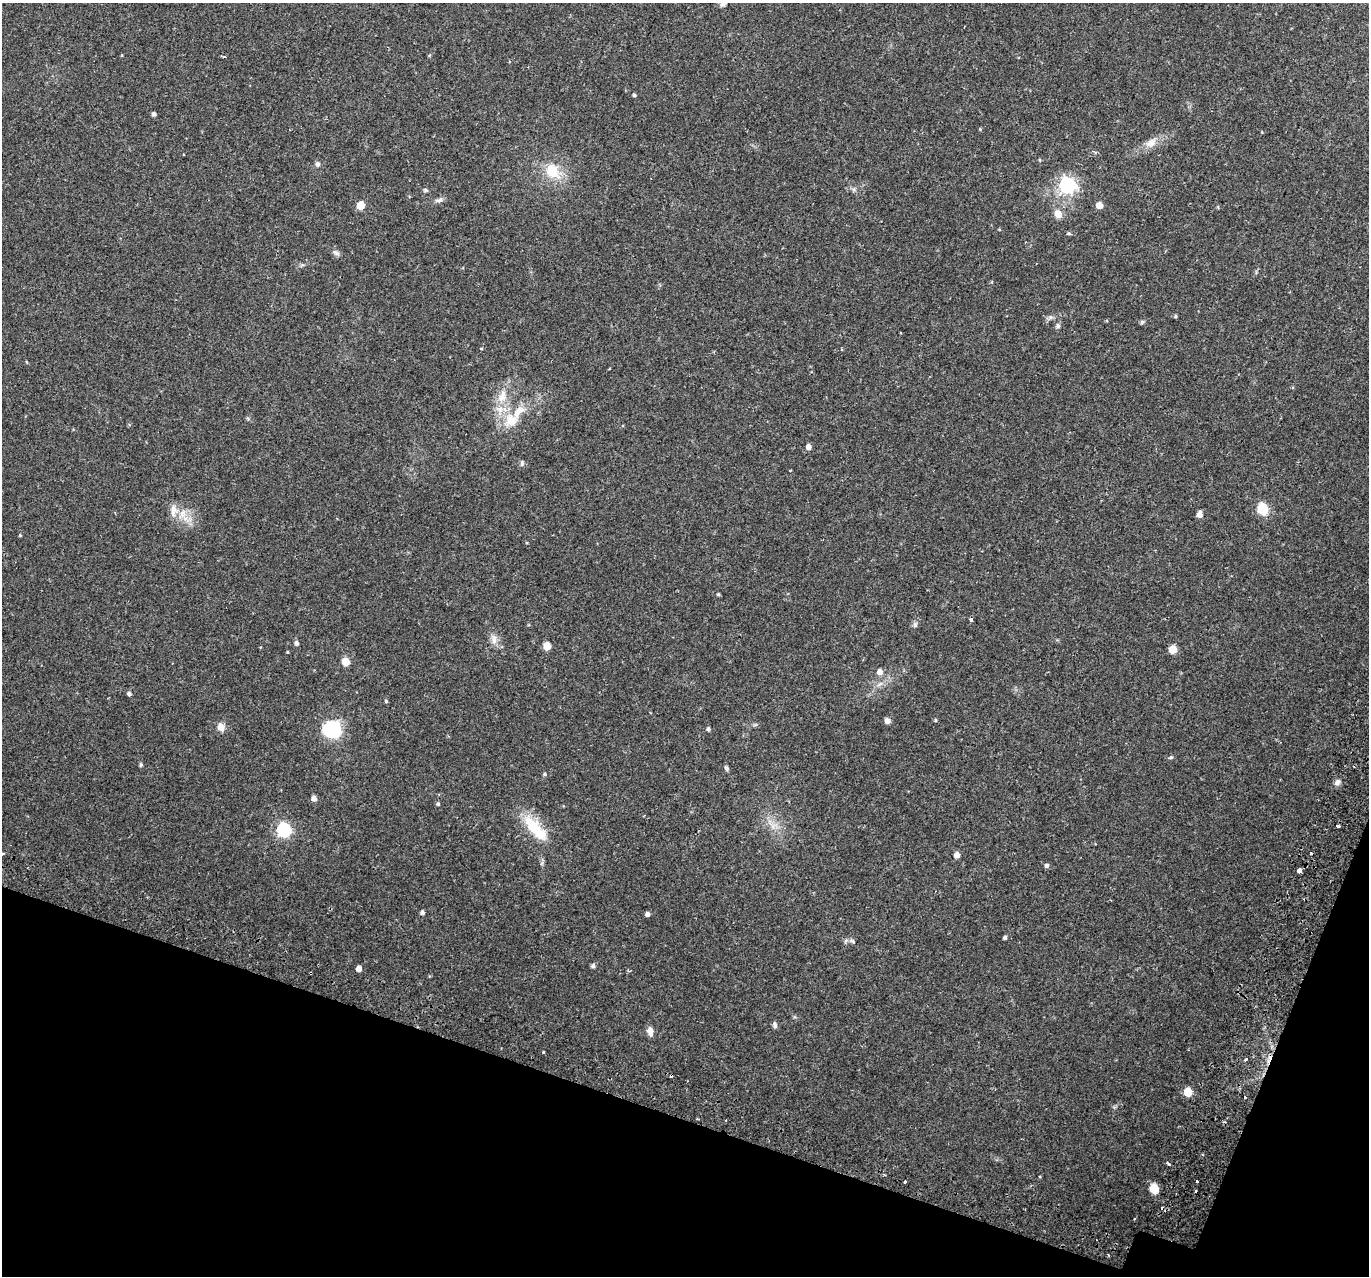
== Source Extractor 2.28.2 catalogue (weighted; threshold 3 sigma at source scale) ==
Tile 15 of 4 x 4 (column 3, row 4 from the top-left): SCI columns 2805-4171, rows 296-1569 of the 5617 x 5745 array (HDU 1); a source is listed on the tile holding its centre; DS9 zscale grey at full resolution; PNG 1371 x 1278 px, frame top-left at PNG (2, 3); no overlay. Shown black and unused: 15% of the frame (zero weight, under 2 of 3 exposures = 5% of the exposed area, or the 3 px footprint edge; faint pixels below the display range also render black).
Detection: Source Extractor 2.28.2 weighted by HDU 2 'WHT'; one run over the whole footprint, this tile lists its part. Background 0.0342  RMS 0.0038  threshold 0.0171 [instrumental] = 3 sigma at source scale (4.5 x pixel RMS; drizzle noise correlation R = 1.50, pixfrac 1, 0.0396/0.0396 arcsec/px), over >= 5 px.
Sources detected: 86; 4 cosmic-ray / hot-pixel residue — not listed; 3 inside a brighter listed object's ellipse — not listed separately; the other 79 listed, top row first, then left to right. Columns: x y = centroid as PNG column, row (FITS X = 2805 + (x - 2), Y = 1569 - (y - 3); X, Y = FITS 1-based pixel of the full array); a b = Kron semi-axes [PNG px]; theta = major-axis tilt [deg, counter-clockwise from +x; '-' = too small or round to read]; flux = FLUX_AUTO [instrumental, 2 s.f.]
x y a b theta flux
723 3 9 6 25 1.2
224 57 4 3 - 2
634 95 4 4 - 0.55
153 114 5 4 - 0.88
980 129 4 4 - 0.34
1151 143 17 10 40 3.3
318 164 8 6 -90 0.96
552 171 17 13 -57 9.5
1067 185 7 7 - 110
425 190 6 4 -17 0.61
439 200 11 5 17 1.1
360 205 5 5 - 8.5
1099 205 5 5 - 4
1058 214 10 8 -53 3.1
1068 233 5 4 - 0.73
336 253 11 5 -34 1.1
1175 316 5 4 - 0.44
1050 317 6 4 -72 0.61
1142 322 6 4 45 0.54
1058 326 6 5 - 1
502 396 20 11 67 5.7
511 420 19 17 -61 8
808 447 5 5 - 1.8
522 463 8 5 81 0.7
173 509 14 7 -70 2.7
1262 509 6 6 - 26
183 513 12 8 63 3
1199 514 7 6 - 1.6
20 535 4 3 - 0.34
718 594 4 4 - 0.5
971 620 4 3 - 1
915 625 7 6 - 0.85
494 639 15 6 -87 2.3
296 643 5 4 - 1.2
547 646 5 5 - 6.5
1173 650 5 5 - 7.9
287 652 4 3 - 0.29
345 662 5 5 - 8.5
879 672 6 6 - 2.1
129 693 5 4 - 1.1
386 701 4 4 - 0.44
935 720 5 3 - 0.37
887 721 5 5 - 2.2
755 725 6 4 18 0.51
221 727 9 8 - 2.5
332 729 16 14 -6 29
708 729 4 4 - 0.82
1171 757 6 4 0 0.61
141 765 5 4 - 0.63
726 768 8 5 -61 0.72
544 774 5 4 - 0.53
1337 782 8 7 - 1.4
314 798 5 4 - 2.1
438 804 5 4 - 0.55
1337 826 4 3 - 1.7
532 827 33 20 -61 12
284 830 6 6 - 70
3 853 3 3 - 0.51
957 855 5 5 - 3
1047 865 5 5 - 0.9
1299 870 4 3 - 9.1
422 913 5 4 - 1
647 914 4 4 - 1.5
1005 938 4 4 - 0.8
852 941 7 5 -43 0.7
593 966 5 5 - 0.89
359 968 6 4 68 3.6
775 1025 9 5 -77 0.95
650 1031 12 7 -81 1.9
543 1052 3 3 - 1.2
1245 1059 3 3 - 1.2
1188 1092 5 5 - 10
1245 1097 3 3 - 0.52
1196 1181 3 3 - 1.8
905 1182 3 3 - 2.8
1154 1189 6 5 - 17
1196 1191 3 2 - 0.81
1162 1208 5 4 - 0.57
1135 1219 3 3 - 0.4
Isophote crosses this tile's border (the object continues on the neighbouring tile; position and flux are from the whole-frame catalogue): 1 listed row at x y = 723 3